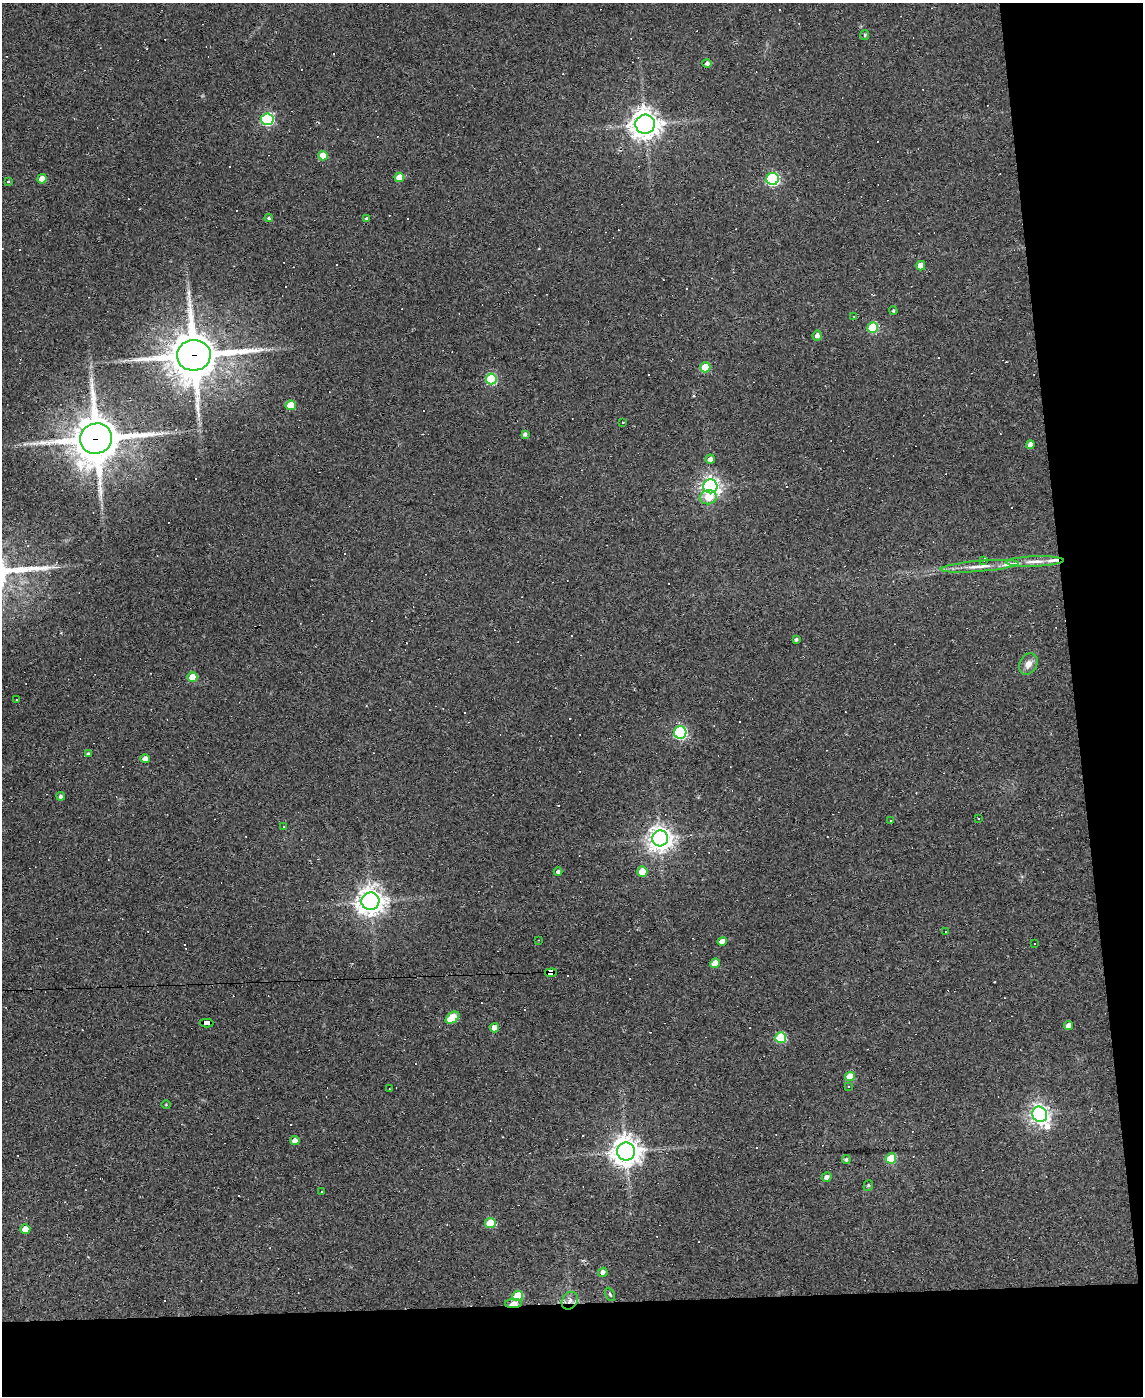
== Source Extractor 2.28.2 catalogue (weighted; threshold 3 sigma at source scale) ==
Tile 12 of 4 x 3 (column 4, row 3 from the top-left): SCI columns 3424-4564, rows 231-1624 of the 4564 x 4539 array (HDU 1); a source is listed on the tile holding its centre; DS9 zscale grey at full resolution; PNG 1145 x 1398 px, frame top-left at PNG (2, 3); each listed source drawn as its Kron ellipse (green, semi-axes under 4 px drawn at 4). Shown black and unused: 13% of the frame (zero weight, under 2 of 3 exposures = <1% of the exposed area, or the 3 px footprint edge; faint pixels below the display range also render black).
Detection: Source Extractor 2.28.2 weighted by HDU 2 'WHT'; one run over the whole footprint, this tile lists its part. Background 0.0835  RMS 0.0074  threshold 0.0335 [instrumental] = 3 sigma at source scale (4.5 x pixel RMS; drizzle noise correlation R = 1.50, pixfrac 1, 0.05/0.05 arcsec/px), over >= 5 px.
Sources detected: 123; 46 cosmic-ray / hot-pixel residue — neither listed nor drawn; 2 inside a brighter listed object's ellipse — not listed separately; the other 75 listed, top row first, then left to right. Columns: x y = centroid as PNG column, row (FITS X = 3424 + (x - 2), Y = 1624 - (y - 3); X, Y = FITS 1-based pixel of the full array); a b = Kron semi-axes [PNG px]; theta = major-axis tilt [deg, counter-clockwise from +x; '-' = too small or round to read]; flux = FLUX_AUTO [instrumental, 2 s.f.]
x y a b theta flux
865 35 5 4 - 0.96
707 63 4 4 - 2.4
267 119 6 6 - 110
645 124 10 9 - 850
323 156 5 4 - 16
399 177 4 4 - 8.3
42 179 4 4 - 6.5
773 179 6 6 - 120
8 182 3 3 - 1.5
269 218 4 3 - 0.99
366 218 4 3 - 0.98
921 266 5 4 - 6.1
893 311 4 3 - 0.91
854 316 3 2 - 0.53
873 328 5 5 - 43
817 336 5 4 - 3.1
194 355 17 15 4 3400
705 367 5 5 - 24
491 379 5 5 - 50
291 405 5 5 - 17
623 422 3 2 - 0.51
525 434 4 4 - 2.1
96 439 16 15 - 3200
1030 445 4 4 - 3.5
710 459 4 4 - 2.9
710 486 7 7 - 340
708 497 8 7 - 9.5
984 560 3 3 - 3.1
1035 561 29 5 2 7.3
980 566 39 5 5 10
796 639 3 3 - 1.3
1028 664 11 8 60 5.1
192 677 5 5 - 17
16 699 3 3 - 1.1
680 732 6 6 - 130
88 754 4 4 - 1.6
145 759 4 4 - 5.6
61 796 4 4 - 1.6
978 819 3 2 - 0.83
891 820 3 3 - 1.6
284 826 3 3 - 2.3
660 838 8 8 - 650
558 872 4 4 - 1.9
642 872 5 5 - 11
370 901 9 8 - 820
945 932 3 3 - 6
538 940 3 2 - 0.44
722 942 4 4 - 5.7
1035 944 2 2 - 0.51
715 963 5 4 - 11
551 973 6 4 7 230
453 1018 7 5 35 28
206 1023 7 4 2 100
1069 1026 5 4 - 4.6
495 1028 4 4 - 6.6
781 1037 5 5 - 46
850 1076 5 4 - 12
849 1086 3 2 - 0.65
389 1089 2 2 - 0.55
166 1105 4 3 - 0.6
1040 1114 8 7 - 400
295 1141 4 4 - 3.7
626 1152 9 9 - 1000
891 1158 5 5 - 29
846 1160 4 4 - 1.4
827 1177 5 5 - 2.8
868 1186 5 4 - 1.2
321 1191 3 3 - 1.8
490 1223 5 5 - 29
25 1229 5 4 - 11
603 1272 5 4 - 2.9
610 1294 7 4 -62 1.2
518 1296 5 5 - 23
570 1301 9 7 56 3.9
513 1303 8 4 3 15
Overlapping masked pixels (flux is a lower limit): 6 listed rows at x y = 194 355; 96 439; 551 973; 206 1023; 570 1301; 513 1303